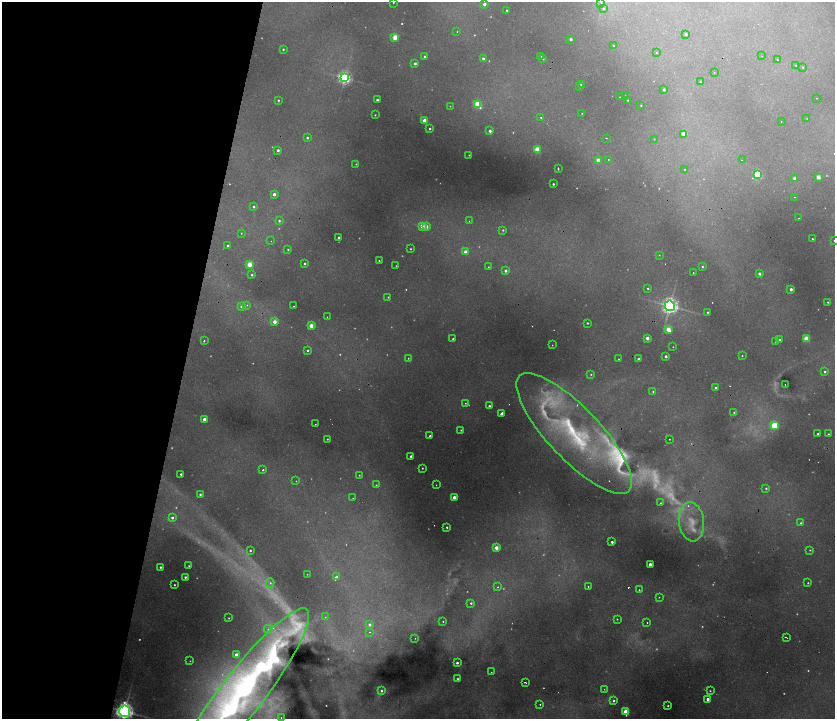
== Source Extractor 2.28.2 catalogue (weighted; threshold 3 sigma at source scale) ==
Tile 5 of 4 x 4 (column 1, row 2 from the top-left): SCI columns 271-1935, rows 2871-4304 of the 7074 x 5741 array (HDU 1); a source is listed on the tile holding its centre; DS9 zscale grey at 2 x 2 block average (1 PNG px = mean of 2 x 2 image px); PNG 837 x 721 px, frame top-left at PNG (2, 2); each listed source drawn as its Kron ellipse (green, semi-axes under 4 px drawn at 4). Shown black and unused: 22% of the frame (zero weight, under 2 of 4 exposures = <1% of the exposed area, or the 3 px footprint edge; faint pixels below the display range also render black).
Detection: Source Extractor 2.28.2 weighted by HDU 2 'WHT'; one run over the whole footprint, this tile lists its part. Background 0.273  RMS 0.013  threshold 0.0592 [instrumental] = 3 sigma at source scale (4.5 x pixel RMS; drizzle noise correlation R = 1.50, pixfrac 1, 0.05/0.05 arcsec/px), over >= 5 px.
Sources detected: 298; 83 too faint to see at this stretch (2 x 2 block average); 8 cosmic-ray / hot-pixel residue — neither listed nor drawn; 8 inside a brighter listed object's ellipse — not listed separately; the other 199 listed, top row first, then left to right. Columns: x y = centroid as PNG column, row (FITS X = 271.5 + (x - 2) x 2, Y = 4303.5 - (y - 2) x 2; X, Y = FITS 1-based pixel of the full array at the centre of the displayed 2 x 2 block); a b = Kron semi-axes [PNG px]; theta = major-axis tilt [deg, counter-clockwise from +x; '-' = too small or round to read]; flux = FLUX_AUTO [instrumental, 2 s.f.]
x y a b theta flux
393 2 2 2 - 3.6
601 3 4 3 - 5.1
484 4 2 2 - 25
604 8 4 3 - 5.7
507 10 2 2 - 3.1
457 32 2 2 - 1.9
686 34 2 2 - 9.4
395 37 3 3 - 110
571 39 2 2 - 17
614 46 2 2 - 6.6
283 49 2 2 - 4.7
656 53 2 2 - 4.2
541 56 2 2 - 1.5
762 56 2 2 - 0.97
425 57 2 2 - 8.6
483 58 2 2 - 9.9
543 59 2 2 - 5.9
777 60 2 2 - 2.2
415 64 2 2 - 12
796 66 3 2 - 2.3
803 67 2 2 - 2.7
714 73 2 2 - 1.2
345 78 4 4 - 800
700 82 3 2 - 2.5
581 84 2 2 - 18
580 87 2 2 - 2.9
664 90 2 2 - 9.8
625 96 2 2 - 1.8
620 97 2 2 - 1.8
817 98 2 2 - 1.3
278 100 2 2 - 5.5
377 100 2 2 - 9.3
628 100 2 2 - 3.6
478 104 3 3 - 180
641 105 2 2 - 2.6
450 106 2 2 - 1.6
582 113 2 2 - 1.7
375 115 2 2 - 2.8
541 117 2 2 - 5.9
807 118 2 2 - 2.5
424 121 3 2 - 41
781 122 2 2 - 2.5
430 129 2 2 - 4.6
490 131 2 2 - 15
684 134 3 3 - 73
307 138 2 2 - 6.1
606 138 2 2 - 6.1
654 139 2 2 - 1.7
278 150 2 2 - 11
537 150 3 3 - 130
469 155 2 2 - 3.3
608 159 2 2 - 2.4
598 160 2 2 - 46
742 160 2 2 - 3.1
356 164 2 2 - 2.8
558 168 3 2 - 3.8
685 170 2 2 - 4.7
758 174 3 3 - 280
818 177 2 2 - 59
794 178 2 2 - 15
553 184 2 2 - 6.3
274 194 2 2 - 19
794 197 2 2 - 2.5
254 207 2 2 - 6.7
798 218 2 2 - 5.2
279 221 2 2 - 6.4
469 221 2 2 - 1.5
422 226 3 2 - 78
426 227 2 2 - 28
503 230 2 2 - 3.6
241 233 2 2 - 2.5
339 237 2 2 - 7.9
812 239 2 2 - 3.6
834 240 2 2 - 1.7
271 241 2 2 - 1.1
227 245 2 2 - 5.1
410 249 2 2 - 2.8
288 250 2 2 - 4.6
466 252 3 2 - 44
659 255 2 2 - 2.1
379 261 2 2 - 3.5
249 264 3 2 - 98
305 264 2 2 - 7.9
396 266 2 2 - 1.8
702 266 3 3 - 4.2
488 267 2 2 - 2.4
506 271 2 2 - 12
693 273 2 2 - 2.3
759 274 2 2 - 15
252 275 2 2 - 5.8
648 288 2 2 - 6.9
791 289 2 2 - 17
388 297 4 3 - 4.2
828 302 2 2 - 3.1
247 305 3 3 - 4
293 306 2 2 - 1.6
670 306 5 5 - 1300
241 307 3 3 - 9.1
707 312 2 2 - 4.2
327 317 2 2 - 1.5
274 322 3 2 - 42
587 323 2 2 - 4.2
311 326 2 2 - 63
668 329 3 3 - 71
647 338 2 2 - 30
453 339 2 2 - 6.5
806 339 3 3 - 110
779 340 2 2 - 6.5
204 341 2 2 - 10
776 341 2 2 - 4.4
552 345 2 2 - 2.8
673 347 2 2 - 1.8
307 350 2 2 - 4.9
666 356 2 2 - 11
742 356 2 2 - 2.6
408 358 2 2 - 2.9
618 359 2 2 - 3.6
638 359 2 2 - 17
825 372 2 2 - 6.8
591 374 2 2 - 2.7
785 384 2 2 - 1.5
716 388 2 2 - 14
653 392 2 2 - 4
465 403 2 2 - 2.7
489 406 2 2 - 7.7
734 412 2 2 - 3
502 414 3 2 - 19
204 419 2 2 - 36
315 424 2 2 - 1.4
774 425 3 3 - 210
461 430 2 2 - 3.6
574 433 79 26 -47 580
818 434 2 2 - 4.9
828 434 2 2 - 6.1
430 436 2 2 - 7.9
327 439 2 2 - 3.2
669 439 2 2 - 2.2
411 456 2 2 - 6.1
422 468 2 2 - 3.2
263 470 2 2 - 11
181 474 2 2 - 6.7
359 475 2 2 - 3
296 481 2 2 - 12
376 485 3 3 - 3.9
436 485 2 2 - 2
766 488 3 3 - 5
200 494 2 2 - 7
454 497 2 2 - 30
353 498 2 2 - 2.4
660 503 2 2 - 2.1
172 518 3 3 - 11
692 522 20 12 -82 83
801 523 3 3 - 5.1
447 527 2 2 - 5.1
612 542 2 2 - 12
496 548 2 2 - 51
250 550 2 2 - 6.1
810 550 2 2 - 3.1
650 564 2 2 - 34
189 566 2 2 - 3
160 567 2 2 - 6.6
307 574 2 2 - 1.7
185 577 2 2 - 7.4
336 577 4 3 - 11
270 583 4 4 - 8.9
808 583 2 2 - 5.2
174 585 2 2 - 4.2
588 586 2 2 - 3.9
498 587 2 2 - 3
639 590 2 2 - 3
659 597 2 2 - 3.2
471 603 2 2 - 5.6
325 617 2 2 - 5.2
229 618 2 2 - 3
617 619 2 2 - 2.6
443 621 2 2 - 2.3
647 623 2 2 - 4.5
369 625 3 3 - 16
268 629 4 4 - 8
370 632 3 2 - 3
786 637 3 2 - 6.8
415 638 2 2 - 1.5
236 655 2 2 - 32
190 661 2 2 - 1.7
457 663 2 2 - 11
491 672 2 2 - 3.9
457 679 2 2 - 5
525 682 3 2 - 4.5
604 689 2 2 - 2.1
381 691 2 2 - 6.7
710 691 2 2 - 2.6
242 693 106 21 52 1500
708 699 2 2 - 17
614 701 3 3 - 6.4
540 704 2 2 - 3
668 706 2 2 - 4.2
124 711 5 5 - 1700
626 712 3 3 - 160
281 718 2 2 - 3.1
Overlapping masked pixels (flux is a lower limit): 2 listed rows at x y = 692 522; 242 693
Isophote crosses this tile's border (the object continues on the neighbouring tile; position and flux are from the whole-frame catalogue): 4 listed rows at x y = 393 2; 834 240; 242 693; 124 711